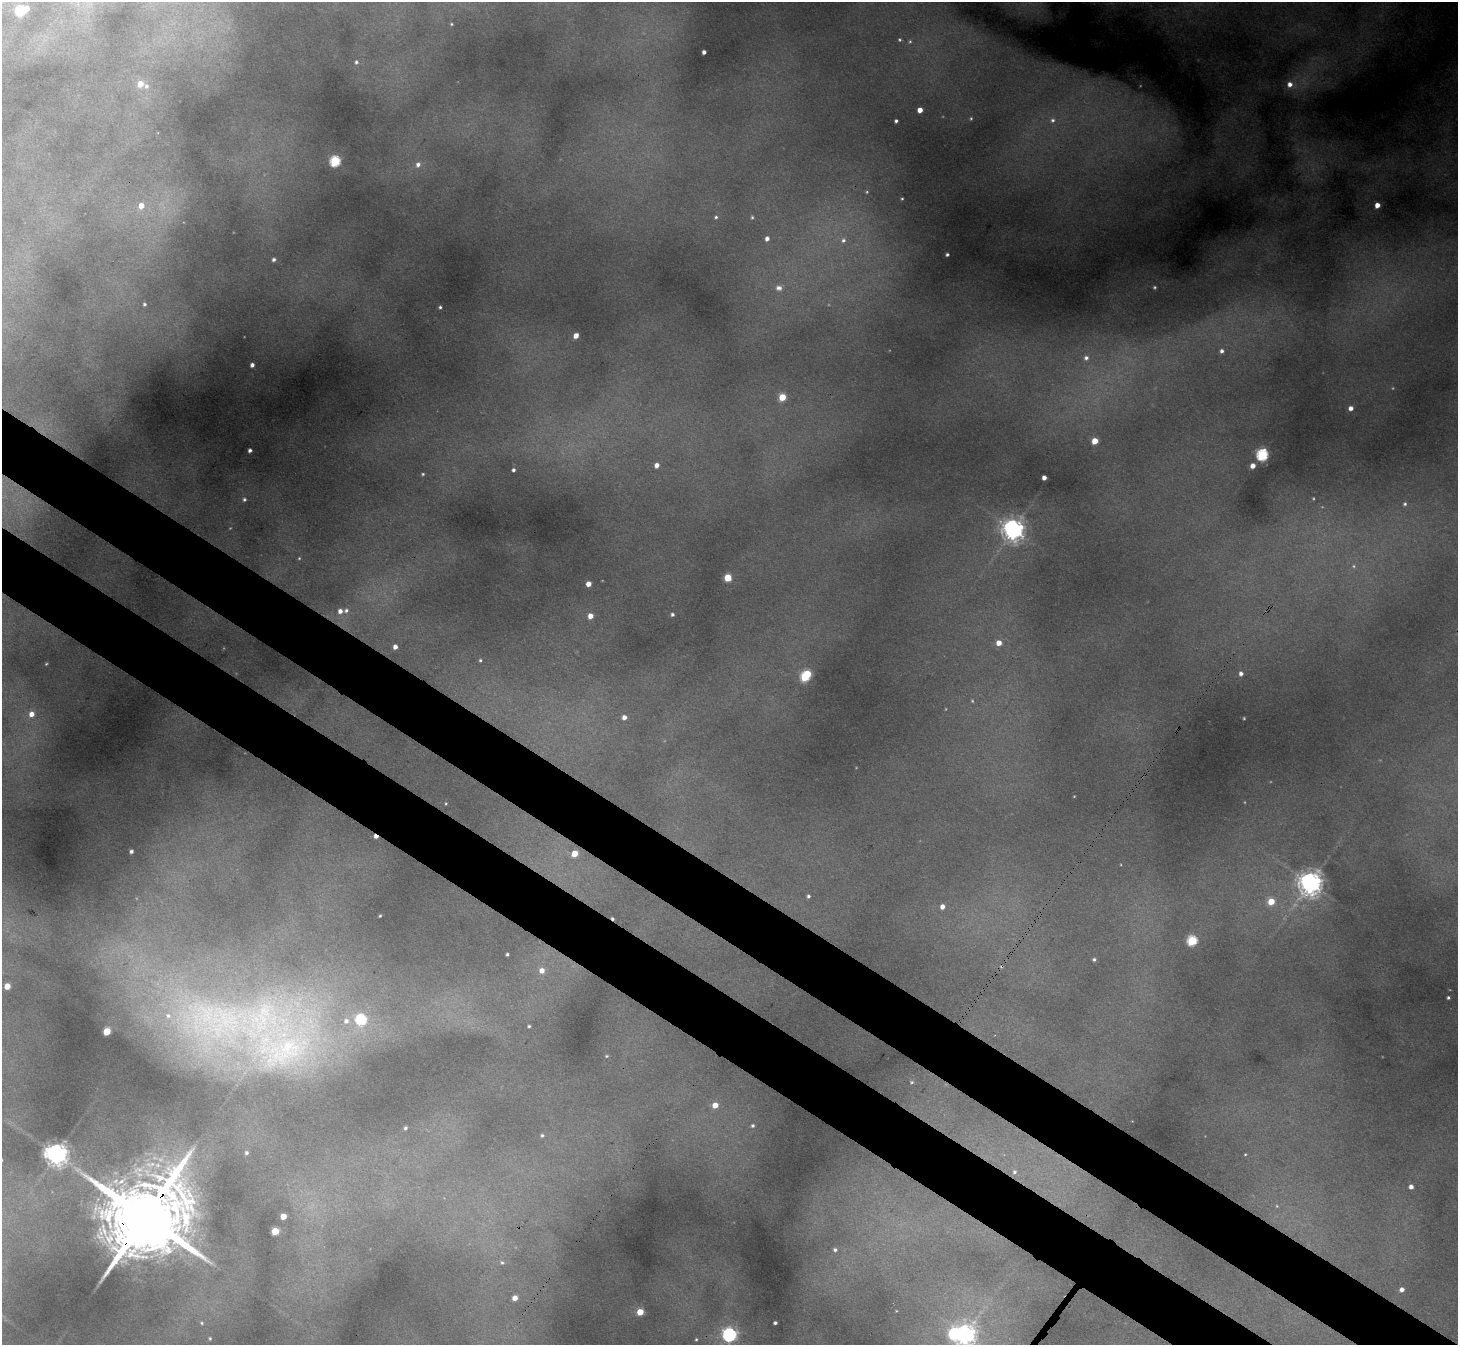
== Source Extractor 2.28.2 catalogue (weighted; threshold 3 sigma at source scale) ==
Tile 6 of 4 x 4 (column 2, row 2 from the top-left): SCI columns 1513-2968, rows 3055-4397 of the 5938 x 5969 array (HDU 1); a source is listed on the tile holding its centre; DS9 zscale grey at full resolution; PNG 1460 x 1347 px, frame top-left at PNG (2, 2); no overlay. Shown black and unused: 9% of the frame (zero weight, under 3 of 4 exposures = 7% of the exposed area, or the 3 px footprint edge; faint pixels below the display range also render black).
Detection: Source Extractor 2.28.2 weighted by HDU 2 'WHT'; one run over the whole footprint, this tile lists its part. Background 0.379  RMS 0.016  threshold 0.0713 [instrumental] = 3 sigma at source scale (4.5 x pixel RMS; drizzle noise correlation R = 1.50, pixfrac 1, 0.05/0.05 arcsec/px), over >= 5 px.
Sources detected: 116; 7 too faint to see at this stretch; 1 inside a brighter object's white glare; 1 cosmic-ray / hot-pixel residue — not listed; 5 inside a brighter listed object's ellipse — not listed separately; the other 102 listed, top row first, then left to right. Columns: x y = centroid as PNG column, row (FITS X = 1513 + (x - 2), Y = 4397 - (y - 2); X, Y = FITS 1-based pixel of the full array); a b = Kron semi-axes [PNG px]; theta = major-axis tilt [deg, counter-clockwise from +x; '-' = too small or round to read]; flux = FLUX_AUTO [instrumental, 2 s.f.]
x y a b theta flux
26 9 5 4 - 13
20 11 5 5 - 100
451 24 4 3 - 1.5
899 40 5 4 - 2.2
910 41 5 4 - 2.1
704 52 4 3 - 5.5
356 62 4 4 - 2.9
140 84 6 5 - 22
1290 84 7 7 - 12
146 86 7 6 - 5.3
920 110 4 4 - 15
1053 120 6 6 - 4.8
896 121 4 3 - 3.7
335 161 6 5 - 160
418 164 7 6 - 6.9
902 198 3 3 - 1.6
1377 205 4 4 - 16
141 206 7 7 - 17
716 217 4 4 - 2.4
752 217 4 4 - 2
767 239 4 4 - 7.4
843 240 7 6 - 5.1
947 254 3 3 - 3
274 260 4 4 - 4.1
1155 287 4 4 - 2.3
779 288 8 6 -8 7.3
145 304 4 4 - 2.7
440 307 3 3 - 2.1
576 335 5 5 - 11
1222 351 6 5 - 5.6
1086 358 6 5 - 4.7
252 365 4 4 - 6.2
782 397 5 5 - 40
1351 408 4 4 - 9
1095 441 5 4 - 29
250 450 4 3 - 4.9
1262 455 6 5 - 200
657 465 4 4 - 9.2
1253 466 4 4 - 13
513 470 3 3 - 3.7
423 474 3 3 - 1.9
1044 478 4 4 - 8.6
244 499 5 5 - 3.4
1405 504 5 5 - 3.1
1013 530 8 7 - 1200
728 578 5 5 - 49
588 584 4 4 - 14
340 611 7 6 - 9.9
672 614 4 4 - 3.7
590 616 5 5 - 15
999 643 5 5 - 15
395 647 4 4 - 8.3
480 660 4 4 - 2.4
46 664 4 3 - 1.5
1241 673 4 4 - 6.1
805 676 8 5 51 130
31 714 6 6 - 13
624 717 4 4 - 8.5
376 836 5 3 - 8.4
131 851 4 3 - 4.4
574 854 5 5 - 30
1310 883 8 8 - 1400
808 896 4 4 - 3.4
1271 901 5 5 - 35
942 907 5 5 - 11
380 916 3 3 - 1.8
1192 941 5 5 - 140
507 954 3 3 - 2.4
1094 959 4 4 - 3
542 970 8 8 - 11
7 986 5 4 - 22
1448 997 3 3 - 2.6
213 1018 130 61 -11 870
361 1019 6 6 - 140
346 1021 8 8 - 11
529 1026 3 3 - 2.3
606 1056 4 3 - 1.7
912 1082 5 4 - 2.2
715 1105 5 5 - 21
753 1126 5 5 - 3.4
405 1128 4 3 - 3.2
542 1135 5 4 - 2.7
246 1153 5 5 - 3.6
57 1154 7 7 - 1400
1245 1154 3 3 - 1.4
1014 1172 7 6 - 5.5
121 1181 25 6 34 26
1411 1187 4 4 - 6.9
283 1216 4 4 - 22
144 1219 43 18 52 31000
275 1231 5 5 - 50
835 1250 6 6 - 4.8
502 1263 5 4 - 2.5
1402 1290 6 5 - 8.2
515 1298 4 4 - 14
640 1312 5 4 - 37
202 1323 5 4 - 2.1
775 1323 4 3 - 3.4
965 1334 8 7 - 970
729 1335 6 6 - 420
210 1338 4 3 - 1.9
696 1339 5 4 - 2.2
Overlapping masked pixels (flux is a lower limit): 2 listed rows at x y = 376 836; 144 1219
Isophote crosses this tile's border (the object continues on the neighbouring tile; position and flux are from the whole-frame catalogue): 1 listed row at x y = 965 1334